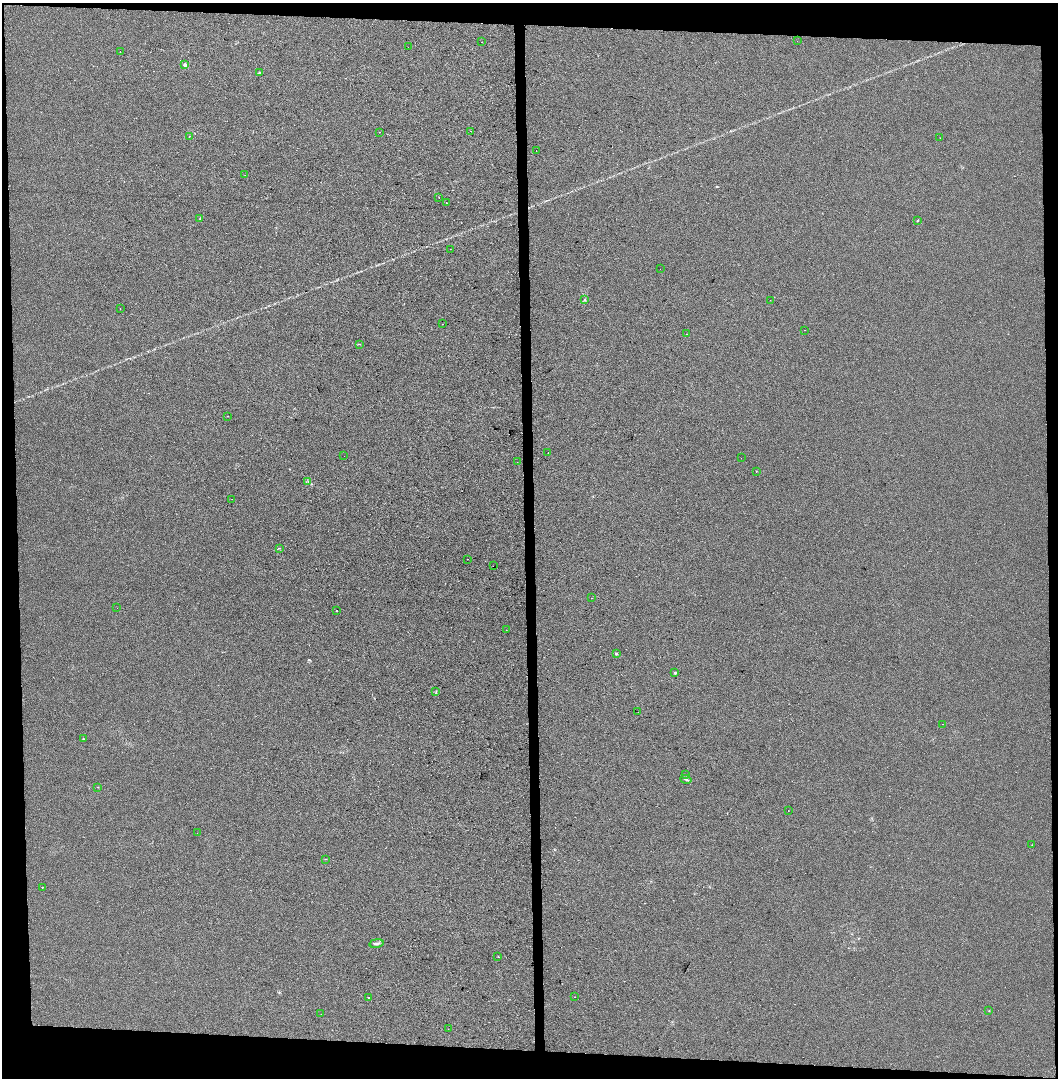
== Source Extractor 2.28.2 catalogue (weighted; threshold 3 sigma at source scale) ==
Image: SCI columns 171-4391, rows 1-4304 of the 4563 x 4312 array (HDU 1 of 3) = the unmasked area's bounding box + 8 px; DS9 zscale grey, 4 x 4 block average (1 PNG px = mean of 4 x 4 image px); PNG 1060 x 1080 px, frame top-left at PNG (2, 3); each listed source drawn as its Kron ellipse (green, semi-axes under 4 px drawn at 4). Shown black and unused: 8% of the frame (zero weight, under 2 of 3 exposures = <1% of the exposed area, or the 3 px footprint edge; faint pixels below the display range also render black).
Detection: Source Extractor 2.28.2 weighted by HDU 2 'WHT'. Background 0.00647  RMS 0.006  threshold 0.0271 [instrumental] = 3 sigma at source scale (4.5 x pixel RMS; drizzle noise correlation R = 1.50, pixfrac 1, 0.0396/0.0396 arcsec/px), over >= 5 px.
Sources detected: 66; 5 cosmic-ray / hot-pixel residue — neither listed nor drawn; the other 61 listed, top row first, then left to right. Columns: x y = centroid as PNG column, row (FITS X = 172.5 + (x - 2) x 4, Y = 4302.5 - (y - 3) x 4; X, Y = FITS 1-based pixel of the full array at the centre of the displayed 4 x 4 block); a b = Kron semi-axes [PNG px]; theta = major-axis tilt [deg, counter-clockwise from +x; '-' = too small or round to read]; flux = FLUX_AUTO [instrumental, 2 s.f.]
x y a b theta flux
797 41 2 2 - 0.46
482 42 2 2 - 2.5
408 47 2 2 - 0.92
120 52 2 2 - 1.9
185 65 2 2 - 31
259 73 3 2 - 4
470 131 2 2 - 2.3
379 132 2 2 - 5
189 136 2 2 - 0.96
940 138 2 2 - 0.58
536 150 2 2 - 1.2
245 175 2 2 - 0.65
439 198 2 2 - 1.6
446 203 2 2 - 0.94
200 219 2 2 - 1
917 221 2 2 - 10
450 249 2 2 - 0.69
660 269 2 2 - 0.46
584 300 2 2 - 3.2
770 300 2 2 - 0.74
120 309 2 2 - 0.71
443 324 2 2 - 0.75
804 330 2 2 - 0.6
686 334 2 2 - 1.7
359 344 2 2 - 0.9
228 416 2 2 - 0.95
548 453 2 2 - 2.2
344 456 2 2 - 1.1
741 458 2 2 - 0.93
517 462 2 2 - 0.77
756 471 2 2 - 2.6
308 482 2 2 - 1.2
232 499 2 2 - 0.46
279 548 2 2 - 1.6
467 559 2 2 - 0.93
493 566 2 2 - 0.98
592 598 2 2 - 0.69
117 608 2 2 - 0.9
337 611 2 2 - 2.9
506 630 2 2 - 0.59
616 654 2 2 - 5.3
675 673 2 2 - 14
436 691 2 2 - 1.5
638 712 2 2 - 1.4
943 724 2 2 - 8
83 739 2 2 - 1.9
685 775 2 2 - 2.4
686 779 5 2 - 3
98 787 2 2 - 1.3
788 810 2 2 - 0.59
197 833 2 2 - 0.6
1032 845 2 2 - 1.1
325 859 2 2 - 0.91
42 887 2 2 - 1.6
376 944 7 2 9 9.4
498 957 2 2 - 1.6
368 997 2 2 - 1.7
575 997 2 2 - 3.1
989 1011 2 2 - 1.1
321 1014 2 2 - 0.46
448 1029 2 2 - 1.2
Diffuse or blended objects may show on this block-average render without a row.